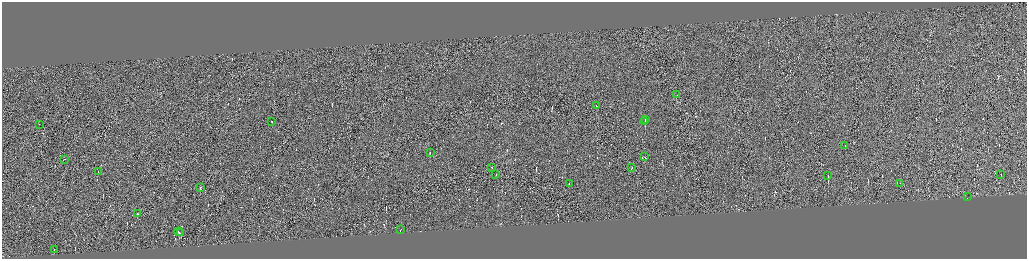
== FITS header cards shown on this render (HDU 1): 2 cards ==
NAXIS1  =                 4100
NAXIS2  =                 1026

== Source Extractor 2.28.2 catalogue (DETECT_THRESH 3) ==
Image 4100 x 1026 px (HDU 1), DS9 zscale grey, zoomed out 1/4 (1 PNG px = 4 x 4 image px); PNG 1029 x 261 px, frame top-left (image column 4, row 1026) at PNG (2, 2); each listed source drawn as its Kron ellipse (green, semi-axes under 4 px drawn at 4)
Background -0.212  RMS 4.2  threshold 12.7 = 3 sigma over >= 5 px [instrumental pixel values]
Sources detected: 402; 377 cannot appear on this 1/4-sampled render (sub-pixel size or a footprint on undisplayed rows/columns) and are neither listed nor drawn; the other 25 listed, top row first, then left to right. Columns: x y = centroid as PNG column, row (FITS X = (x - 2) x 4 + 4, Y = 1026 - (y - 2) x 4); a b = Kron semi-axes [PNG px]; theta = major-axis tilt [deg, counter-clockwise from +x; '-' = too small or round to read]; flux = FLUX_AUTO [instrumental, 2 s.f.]
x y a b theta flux
677 95 2 1 - 12000
596 106 2 1 - 21000
645 120 4 1 - 29000
272 121 2 1 - 180000
645 122 2 1 - 19000
39 124 2 1 - 11000
845 146 3 1 - 23000
430 152 2 1 - 12000
645 157 3 1 - 21000
64 159 3 1 - 18000
492 167 2 1 - 20000
631 168 3 1 - 44000
98 172 2 1 - 11000
495 174 2 1 - 15000
1001 174 2 1 - 13000
828 175 2 1 - 24000
569 183 2 1 - 11000
899 183 2 1 - 3000
200 187 2 1 - 130000
967 197 2 1 - 11000
137 213 2 1 - 35000
400 230 2 1 - 26000
178 232 3 1 - 28000
180 233 2 1 - 24000
54 249 2 1 - 21000
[377 sub-pixel or undisplayed-footprint detections neither listed nor drawn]